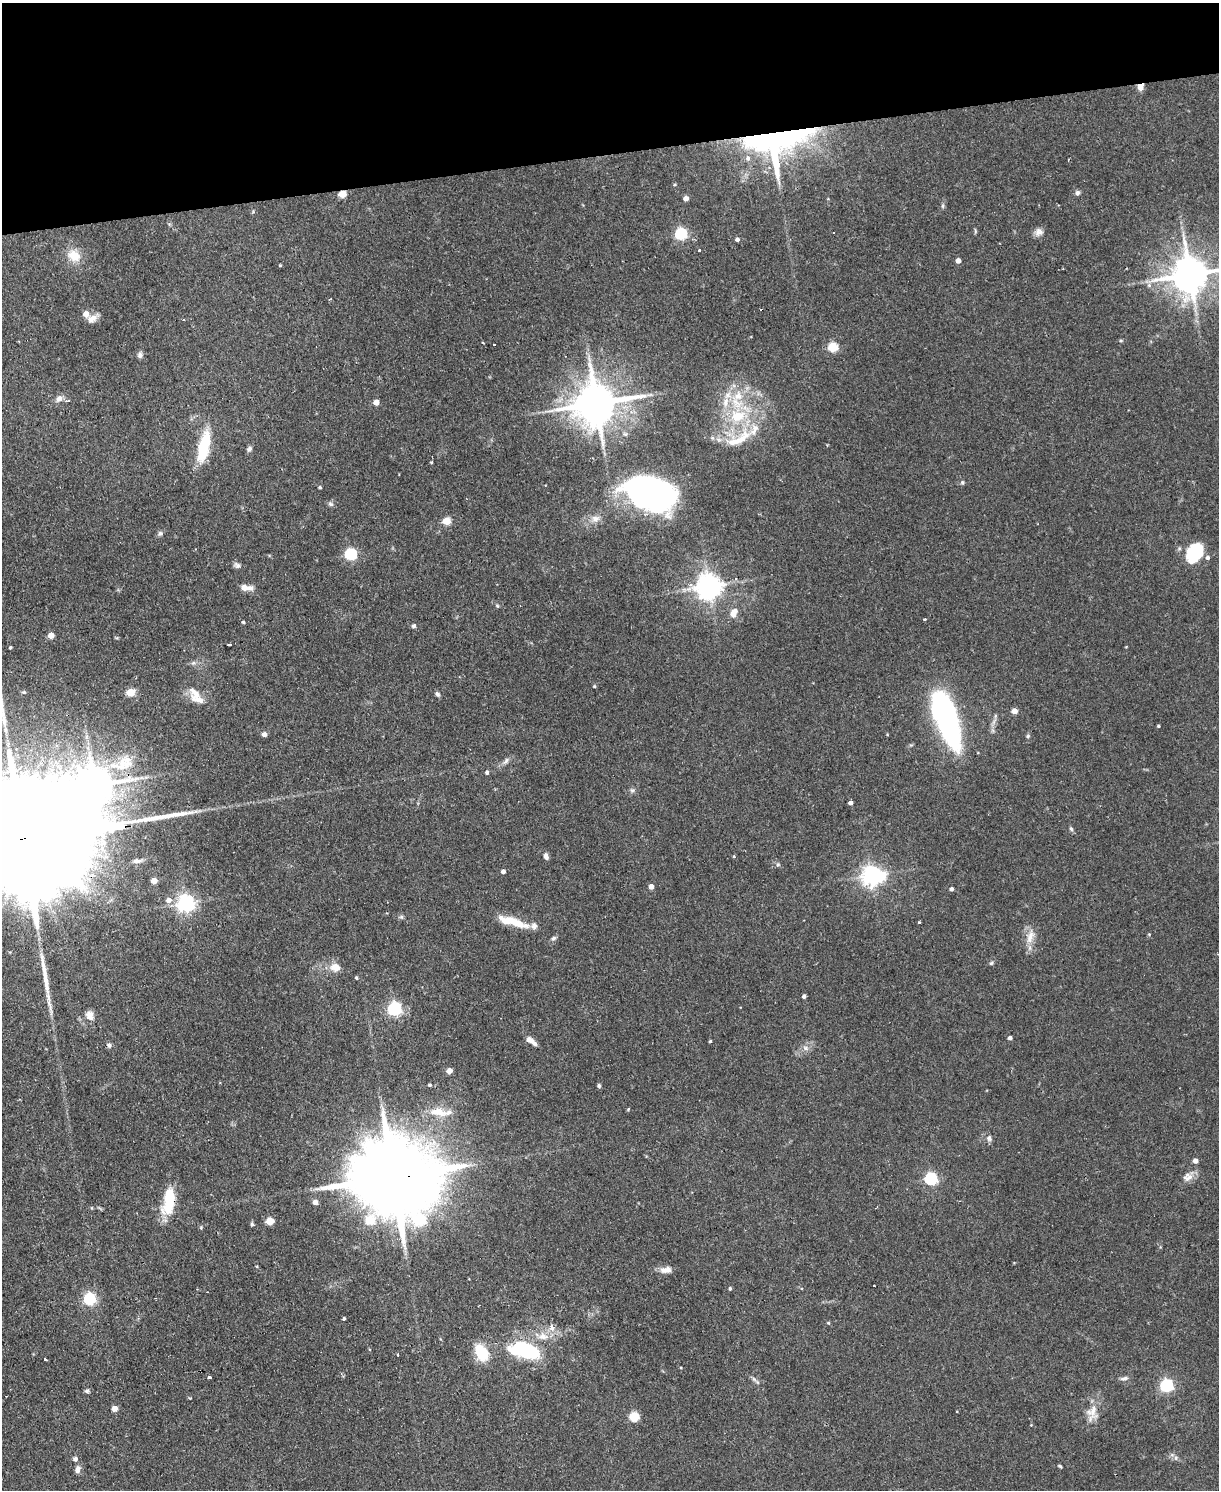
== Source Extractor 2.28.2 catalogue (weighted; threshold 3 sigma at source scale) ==
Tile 3 of 4 x 3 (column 3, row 1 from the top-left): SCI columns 2433-3649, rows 3222-4709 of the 4865 x 4839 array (HDU 1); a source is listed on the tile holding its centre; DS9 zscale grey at full resolution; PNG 1221 x 1492 px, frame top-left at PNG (2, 3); no overlay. Shown black and unused: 10% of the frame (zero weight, under 2 of 3 exposures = <1% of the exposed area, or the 3 px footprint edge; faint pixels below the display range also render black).
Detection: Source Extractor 2.28.2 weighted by HDU 2 'WHT'; one run over the whole footprint, this tile lists its part. Background 0.0867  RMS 0.0058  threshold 0.0261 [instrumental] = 3 sigma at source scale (4.5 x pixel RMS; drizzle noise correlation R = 1.50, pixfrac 1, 0.05/0.05 arcsec/px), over >= 5 px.
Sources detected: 166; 5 inside a brighter object's white glare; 4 cosmic-ray / hot-pixel residue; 2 long thin detections or spike segments (spike, bleed or trail) — not listed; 12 inside a brighter listed object's ellipse — not listed separately; the other 143 listed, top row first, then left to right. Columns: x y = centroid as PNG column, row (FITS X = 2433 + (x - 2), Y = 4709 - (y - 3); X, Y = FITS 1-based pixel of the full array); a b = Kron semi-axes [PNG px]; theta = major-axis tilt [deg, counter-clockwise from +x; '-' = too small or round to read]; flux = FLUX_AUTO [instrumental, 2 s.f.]
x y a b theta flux
1140 87 8 7 - 4.2
787 133 75 30 -2 100
748 158 6 5 - 1.4
675 184 5 4 - 0.72
1077 193 7 6 - 1.7
342 194 5 4 - 17
686 198 4 4 - 4.5
943 206 8 4 82 1.1
975 231 8 3 -86 0.75
1039 232 11 10 - 3.3
681 234 6 5 - 80
737 239 4 4 - 1.9
700 250 3 3 - 1.3
74 256 17 14 -35 11
958 261 4 4 - 4.1
280 265 4 4 - 0.59
1190 275 11 10 - 1800
1149 285 7 6 - 1.8
330 299 3 3 - 0.74
761 309 3 2 - 0.62
86 314 6 5 - 5
92 319 14 8 27 4.2
1121 340 6 4 0 0.75
483 343 3 2 - 0.48
833 347 5 5 - 34
140 355 8 6 76 2
738 396 16 14 41 13
59 398 9 8 - 3.5
68 401 4 3 - 1.2
376 402 4 4 - 7.3
596 403 13 11 12 2400
737 416 24 20 15 28
754 429 60 19 30 26
204 447 41 13 77 25
249 449 7 6 - 1.7
431 462 4 3 - 0.66
962 482 6 5 - 0.99
320 487 4 3 - 0.95
650 491 46 31 -15 170
331 504 8 6 -33 1.5
595 519 12 9 4 4
447 521 5 5 - 18
160 534 7 6 - 1.5
1194 553 22 15 64 25
351 554 5 5 - 78
237 565 10 7 -31 1.9
709 586 8 7 - 640
246 588 16 7 -6 5.1
497 606 6 4 -45 0.81
733 613 12 8 71 5.3
925 619 3 3 - 1.5
243 622 5 4 - 0.98
414 626 5 5 - 1.4
51 635 4 4 - 8.6
230 644 4 3 - 1.4
10 647 3 3 - 0.75
1126 647 4 2 - 0.41
193 663 8 6 15 1.7
594 686 4 4 - 0.74
24 692 6 5 - 1.1
131 692 5 5 - 20
437 694 7 5 -46 1.5
198 700 25 9 -19 7.5
1014 711 4 4 - 6.5
946 719 56 19 -70 150
1158 726 3 3 - 0.78
264 734 5 4 - 3.6
1028 736 5 5 - 0.95
506 761 11 6 56 2.2
125 763 30 21 34 22
487 772 4 4 - 1.4
94 785 33 14 -1 1700
632 790 6 6 - 1.3
850 803 4 4 - 2.3
1071 829 7 5 -70 1.2
21 839 130 21 7 67000
546 856 8 5 -73 2.3
734 857 3 3 - 1.1
137 861 13 6 4 3.3
778 865 6 6 - 1.3
503 871 4 4 - 2.4
872 875 8 7 - 350
154 881 4 4 - 8
651 886 4 4 - 4.4
951 889 4 4 - 1.6
169 900 6 6 - 3.8
186 903 6 6 - 260
401 917 6 5 - 1.2
919 922 3 3 - 0.85
516 923 40 9 -21 14
1030 936 23 10 77 7.2
554 938 7 5 32 1.4
991 963 6 4 45 0.87
335 967 14 11 -3 6.1
356 978 4 3 - 0.75
804 996 4 4 - 1.6
394 1009 6 6 - 130
90 1015 12 9 -75 4.3
1010 1038 4 4 - 2.1
531 1041 14 6 -35 4.6
710 1041 3 3 - 0.74
109 1045 7 6 - 1.6
806 1048 9 6 -15 2.4
449 1071 4 4 - 6.7
430 1085 4 4 - 0.89
599 1086 6 4 -87 1
628 1109 5 4 - 0.52
438 1112 26 10 -7 11
989 1138 8 7 - 1.9
1195 1161 4 4 - 3.5
393 1177 30 22 2 12000
1188 1177 15 12 33 4.6
931 1179 6 5 - 85
169 1201 28 14 75 24
315 1202 4 4 - 4.7
270 1221 5 5 - 19
252 1224 6 5 - 0.98
666 1270 16 8 6 4.4
730 1288 4 3 - 0.97
89 1299 5 5 - 90
344 1319 3 3 - 0.97
828 1323 5 4 - 0.7
552 1328 4 3 - 9.3
543 1336 11 9 -69 5.2
369 1350 4 3 - 0.77
524 1350 39 17 -11 47
482 1353 13 9 -58 26
398 1354 3 3 - 0.78
45 1360 3 3 - 3.7
209 1378 3 3 - 13
1124 1378 12 5 13 1.9
754 1379 12 5 -51 1.8
1166 1385 6 5 - 110
87 1391 7 5 3 1.1
6 1396 3 2 - 0.46
114 1408 4 4 - 5.7
1092 1413 25 16 79 9.4
634 1417 5 5 - 36
1031 1425 3 3 - 0.4
1176 1458 7 5 49 1.3
75 1459 5 5 - 2.2
1060 1466 5 3 - 0.78
78 1469 10 6 81 2.7
Overlapping masked pixels (flux is a lower limit): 8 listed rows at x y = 1140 87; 787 133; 342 194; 125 763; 94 785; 21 839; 393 1177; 169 1201
Isophote crosses this tile's border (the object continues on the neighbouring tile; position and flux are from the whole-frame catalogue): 2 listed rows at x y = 1190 275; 21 839